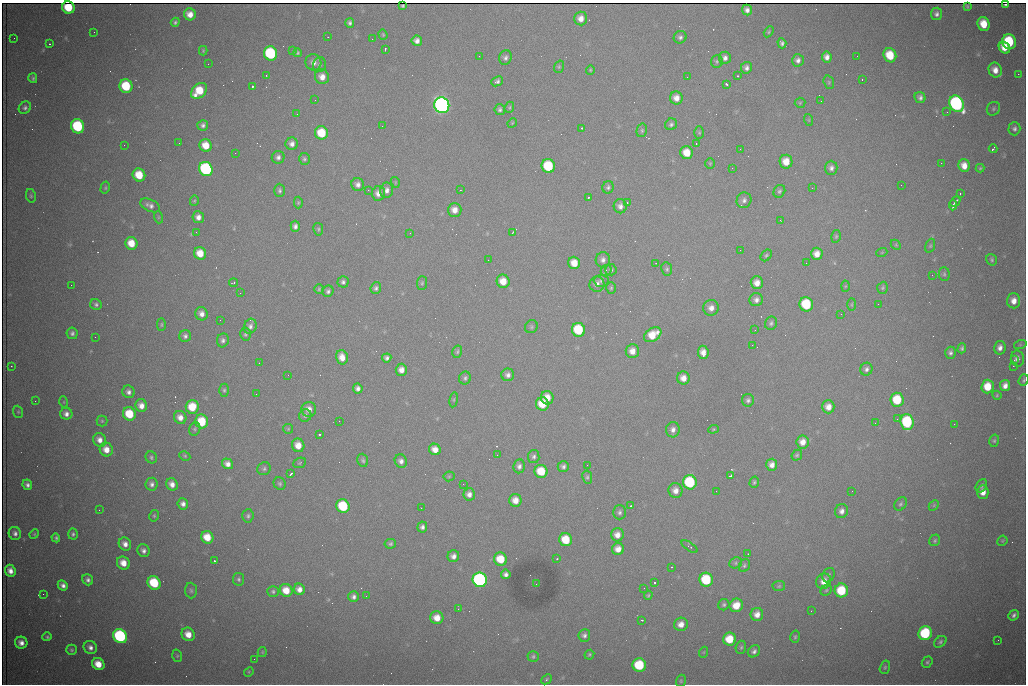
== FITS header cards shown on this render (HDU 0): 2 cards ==
NAXIS1  =                 1024 /fastest changing axis
NAXIS2  =                  682 /next to fastest changing axis

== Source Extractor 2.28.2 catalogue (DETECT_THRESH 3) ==
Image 1024 x 682 px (HDU 0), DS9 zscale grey, 1 PNG px = 1 image px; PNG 1028 x 686 px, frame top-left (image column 1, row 682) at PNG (2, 3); each listed source drawn as its Kron ellipse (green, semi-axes under 4 px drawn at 4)
Background 2760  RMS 32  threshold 97.4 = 3 sigma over >= 5 px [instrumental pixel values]
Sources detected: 381; all 381 listed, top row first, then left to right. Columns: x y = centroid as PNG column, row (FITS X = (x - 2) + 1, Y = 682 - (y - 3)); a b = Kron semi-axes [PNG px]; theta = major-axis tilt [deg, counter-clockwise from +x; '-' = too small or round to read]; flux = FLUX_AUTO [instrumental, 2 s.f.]
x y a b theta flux
1005 5 3 2 - 2.6e+03
403 6 4 3 - 3.9e+03
967 6 4 3 - 1.4e+03
68 7 6 6 - 6.8e+04
747 10 5 5 - 9.4e+03
190 14 6 5 - 2.1e+04
936 14 6 5 - 7.3e+03
581 18 7 6 - 1.7e+04
175 22 4 4 - 4.4e+03
350 23 5 4 - 5.7e+03
984 24 7 6 - 4.3e+04
94 32 2 2 - 1.2e+03
769 32 6 4 59 3.0e+03
383 34 5 4 - 2.6e+03
328 37 2 2 - 1.0e+03
680 37 6 6 - 6.0e+03
14 38 2 2 - 1.2e+03
372 39 2 2 - 9.1e+02
417 41 5 5 - 1.1e+04
1009 42 7 7 - 1.3e+05
782 43 5 4 - 5.6e+03
49 44 3 2 - 1.8e+03
1004 48 6 5 - 2.7e+04
385 49 3 2 - 1.9e+03
293 50 3 3 - 1.6e+03
203 51 5 4 - 2.4e+03
271 53 7 6 - 2.3e+05
298 53 4 4 - 3.8e+03
890 55 7 6 - 6.4e+04
479 56 2 2 - 1.2e+03
857 56 3 2 - 1.8e+03
827 57 5 5 - 1.2e+04
505 58 7 6 - 7.1e+03
725 58 6 6 - 9.1e+03
798 60 6 6 - 9.0e+03
717 61 6 6 - 4.5e+03
313 62 8 8 - 1.4e+04
208 64 2 2 - 2.9e+03
319 65 7 6 - 5.6e+03
559 67 6 5 - 3.4e+03
746 68 6 5 - 8.2e+03
590 70 4 4 - 2.5e+03
995 70 7 6 - 2.1e+04
1018 74 2 2 - 1.5e+04
266 75 2 2 - 1.7e+03
738 76 3 2 - 4.2e+03
322 77 7 7 - 1.9e+04
687 77 2 2 - 1.1e+03
33 78 5 4 - 4.0e+03
862 79 3 2 - 5.5e+03
497 81 6 4 24 6.4e+03
829 82 7 5 -71 3.7e+03
727 84 4 3 - 4.7e+03
126 86 7 6 - 9.4e+04
252 86 3 3 - 8.9e+04
199 91 9 6 44 5.9e+04
920 97 6 5 - 7.3e+03
676 98 6 6 - 1.8e+04
315 100 2 2 - 9.1e+02
821 101 2 2 - 1.6e+03
800 103 5 5 - 2.8e+03
956 104 8 7 - 5.6e+05
442 105 8 7 - 1.1e+06
509 107 6 4 69 3.0e+03
25 108 6 5 - 6.1e+03
500 109 5 5 - 5.1e+03
993 109 7 6 - 4.8e+03
947 112 2 2 - 3.3e+03
297 114 3 2 - 2.8e+03
809 120 6 4 -72 2.1e+03
512 123 5 4 - 2.2e+03
671 124 6 5 - 5.3e+03
203 125 5 5 - 6.6e+03
78 126 7 6 - 1.8e+05
382 126 3 2 - 1.6e+03
582 128 3 3 - 3.5e+03
1014 129 7 6 - 6.7e+03
642 130 7 5 77 4.2e+03
321 133 7 6 - 6.5e+04
699 133 6 5 - 3.5e+03
179 143 2 2 - 3.9e+03
292 144 6 6 - 1.1e+04
696 144 2 2 - 1.6e+03
124 145 2 2 - 1.7e+03
206 145 6 6 - 3.6e+04
740 149 2 2 - 2.8e+03
993 149 4 2 - 3.8e+03
235 153 2 2 - 1.3e+03
687 153 6 6 - 3.8e+04
278 157 6 6 - 8.2e+03
304 159 6 5 - 4.6e+03
786 162 7 6 - 3.1e+04
710 163 5 4 - 2.8e+03
941 163 2 2 - 1.1e+03
548 166 7 6 - 1.3e+05
964 166 6 5 - 2.3e+04
732 168 2 2 - 8.4e+02
831 168 7 6 - 8.6e+03
980 168 4 4 - 3.0e+03
206 169 7 6 - 3.5e+05
139 175 7 6 - 5.5e+04
395 182 5 3 - 1.9e+03
358 184 6 6 - 9.7e+03
901 185 2 2 - 1.5e+03
608 187 6 5 - 4.9e+03
105 188 6 4 76 3.2e+03
812 188 3 2 - 3.1e+03
280 190 6 5 - 5.0e+03
368 190 2 2 - 9.0e+03
386 190 7 6 - 1.1e+04
460 190 2 2 - 1.3e+03
779 191 7 5 59 4.9e+03
378 193 7 6 - 1.6e+04
960 194 3 2 - 2.1e+03
31 196 7 5 -76 3.5e+03
588 197 3 2 - 6.7e+03
744 200 8 7 - 8.3e+03
194 201 5 4 - 2.6e+03
955 201 6 2 46 5.4e+03
298 203 6 4 89 3.0e+03
627 203 3 2 - 4.6e+03
150 205 10 6 -25 9.9e+03
953 205 5 2 - 5.8e+03
620 206 7 6 - 1.1e+04
455 210 7 7 - 1.9e+04
158 217 6 4 -72 2.7e+03
198 217 6 5 - 1.3e+04
780 220 3 2 - 2.4e+03
295 226 5 4 - 7.6e+03
318 229 6 5 - 3.7e+03
196 232 2 2 - 1.1e+03
513 232 4 3 - 1.7e+03
410 233 2 2 - 1.1e+03
836 236 6 5 - 3.4e+03
131 243 6 6 - 3.8e+04
896 245 5 4 - 2.8e+03
930 246 7 4 71 3.2e+03
740 250 2 2 - 8.9e+02
882 252 5 3 - 2.0e+03
200 253 6 6 - 3.5e+04
817 254 6 6 - 1.9e+04
766 255 6 4 50 3.7e+03
488 260 2 2 - 1.8e+03
603 260 7 7 - 8.9e+03
992 260 6 5 - 3.9e+03
574 263 6 6 - 3.0e+04
656 263 3 2 - 1.6e+03
806 263 2 2 - 9.9e+02
667 269 7 5 -81 4.5e+03
606 270 6 5 - 5.0e+03
611 270 5 5 - 4.3e+03
944 274 7 5 -88 4.1e+03
932 275 2 2 - 1.0e+03
503 281 7 6 - 3.0e+04
601 281 7 6 - 5.0e+03
343 282 5 5 - 6.1e+03
233 283 4 2 - 2.2e+03
422 283 7 5 87 3.7e+03
757 283 6 6 - 1.8e+04
597 284 8 7 - 1.3e+04
71 285 2 2 - 6.8e+03
845 286 5 3 - 2.4e+03
376 288 6 5 - 5.9e+03
611 288 6 5 - 3.3e+03
883 288 6 5 - 3.7e+03
319 289 5 5 - 3.2e+03
328 291 6 5 - 5.6e+03
240 293 2 2 - 8.5e+02
756 300 7 6 - 9.7e+03
1014 301 7 6 - 1.9e+04
96 304 6 5 - 5.6e+03
806 304 7 6 - 1.2e+05
852 304 6 3 89 2.5e+03
878 304 2 2 - 1.1e+03
711 308 8 8 - 1.5e+04
201 314 7 6 - 1.3e+04
841 314 3 2 - 2.5e+03
220 320 2 2 - 8.7e+02
771 323 7 6 - 5.3e+03
161 325 6 4 89 3.3e+03
250 326 7 6 - 8.5e+03
531 327 7 6 - 4.3e+03
578 330 7 6 - 1.2e+05
755 330 3 2 - 1.7e+03
72 333 5 5 - 6.4e+03
245 334 6 5 - 4.3e+03
653 335 9 6 33 4.3e+04
185 336 6 6 - 6.7e+03
95 337 2 2 - 8.0e+02
223 340 7 6 - 6.8e+03
752 345 2 2 - 4.3e+03
1020 345 6 4 19 2.7e+03
962 348 5 4 - 4.2e+03
1000 348 7 5 79 1.1e+04
632 351 7 6 - 1.9e+04
457 352 6 4 75 3.8e+03
703 352 7 5 -82 1.7e+04
950 353 6 5 - 6.4e+03
342 357 7 5 -76 2.1e+04
387 358 4 4 - 6.6e+03
1017 359 8 6 -80 9.5e+03
1014 360 3 3 - 3.5e+03
259 363 3 2 - 1.9e+03
11 366 2 2 - 1.2e+03
1013 366 2 2 - 2.2e+04
866 369 6 6 - 7.0e+03
401 370 6 5 - 1.6e+04
288 375 2 2 - 1.5e+03
508 375 6 6 - 8.9e+03
465 378 6 6 - 5.3e+03
683 378 6 6 - 1.8e+04
1024 380 6 4 68 3.8e+03
1005 386 6 5 - 1.3e+04
987 387 7 6 - 4.6e+04
358 388 5 4 - 8.6e+03
224 390 6 5 - 4.1e+03
128 392 6 6 - 8.6e+03
256 394 3 2 - 1.6e+03
997 395 5 4 - 2.6e+03
547 398 7 6 - 2.8e+04
454 400 7 4 82 2.6e+03
748 400 6 6 - 6.0e+03
897 400 7 6 - 7.8e+04
35 401 2 2 - 1.7e+03
64 402 5 3 - 2.1e+03
542 404 7 6 - 5.0e+04
141 406 6 6 - 1.7e+04
192 407 7 6 - 5.2e+04
828 407 6 6 - 1.9e+04
309 409 7 7 - 1.8e+04
18 412 6 5 - 3.3e+03
66 414 6 6 - 1.1e+04
129 414 7 6 - 6.8e+04
305 416 6 6 - 5.5e+03
180 417 7 6 - 1.7e+04
897 419 3 3 - 1.4e+03
102 421 5 5 - 3.2e+03
202 421 7 6 - 7.0e+04
339 421 2 2 - 1.2e+03
907 422 8 6 -87 1.9e+05
875 423 2 2 - 1.8e+03
954 424 2 2 - 9.7e+03
195 429 7 5 76 4.5e+03
288 429 5 5 - 2.6e+03
713 429 5 4 - 2.5e+03
673 430 8 6 77 1.1e+04
319 434 3 3 - 3.6e+03
99 440 7 6 - 1.4e+04
994 441 6 5 - 3.6e+03
803 442 6 6 - 1.9e+04
298 445 7 6 - 2.6e+04
435 449 6 5 - 1.9e+04
106 450 7 6 - 2.3e+04
497 455 2 2 - 9.7e+02
797 455 5 5 - 4.0e+03
185 456 5 4 - 3.2e+03
151 457 6 5 - 4.3e+03
534 457 7 5 83 5.9e+03
363 460 7 5 -71 4.8e+03
401 461 7 6 - 9.5e+03
300 463 6 5 - 3.3e+03
227 464 6 5 - 1.3e+04
587 465 2 2 - 5.3e+03
772 465 6 5 - 1.4e+04
519 466 7 5 81 7.9e+03
563 466 5 5 - 6.5e+03
264 469 7 6 - 5.2e+03
541 471 6 6 - 6.0e+04
291 474 4 2 - 2.7e+03
449 476 5 5 - 2.7e+03
731 476 4 2 - 3.5e+03
587 477 7 5 -82 4.1e+03
690 482 7 7 - 1.7e+05
754 482 6 4 73 3.8e+03
280 483 6 6 - 4.2e+03
152 484 6 6 - 8.1e+03
172 484 6 5 - 1.5e+04
463 484 2 2 - 1.3e+03
27 485 5 4 - 7.4e+03
981 486 7 5 58 5.3e+03
675 491 7 7 - 1.5e+04
716 491 2 2 - 2.0e+03
852 491 2 2 - 1.5e+03
983 492 7 5 -89 1.8e+04
469 494 6 5 - 1.2e+04
515 500 6 6 - 2.1e+04
183 504 5 5 - 1.0e+04
901 504 7 5 49 4.9e+03
934 505 6 4 47 2.9e+03
343 506 7 6 - 1.2e+05
630 506 3 2 - 4.8e+03
421 508 2 2 - 1.0e+03
99 510 2 2 - 1.2e+03
842 511 7 6 - 1.1e+04
619 512 7 6 - 6.4e+03
154 516 6 4 77 2.9e+03
248 516 6 5 - 5.1e+03
422 527 5 5 - 7.3e+03
15 533 7 6 - 9.3e+03
34 534 5 4 - 2.6e+03
73 534 5 5 - 4.8e+03
617 535 6 6 - 1.7e+04
207 537 6 6 - 4.0e+04
56 538 4 4 - 4.1e+03
566 540 6 6 - 5.9e+04
935 540 6 5 - 3.9e+03
1002 541 5 4 - 2.5e+03
125 544 7 6 - 1.4e+04
390 544 6 5 - 4.7e+03
690 547 9 2 -35 2.1e+03
618 549 6 6 - 1.9e+04
143 551 6 6 - 8.3e+03
748 554 3 2 - 1.8e+03
453 556 6 6 - 1.1e+04
500 559 7 6 - 5.0e+04
557 559 3 2 - 5.8e+03
214 561 3 2 - 2.8e+03
123 563 7 6 - 2.6e+04
736 563 6 5 - 4.1e+03
744 566 7 5 61 4.3e+03
671 567 3 2 - 3.3e+03
10 571 6 5 - 1.5e+04
506 574 5 5 - 8.5e+03
829 575 7 5 64 5.5e+03
238 579 6 5 - 4.8e+03
88 580 6 5 - 7.4e+03
480 580 7 7 - 5.7e+05
706 580 7 6 - 1.1e+05
824 581 8 7 - 2.1e+04
154 583 7 6 - 1.0e+05
654 583 3 3 - 1.0e+05
536 584 2 2 - 1.1e+03
63 585 5 4 - 9.7e+03
779 586 6 5 - 3.2e+03
644 588 2 2 - 1.1e+03
299 589 6 5 - 1.4e+04
286 590 6 6 - 3.4e+04
826 590 6 5 - 3.5e+03
841 590 7 6 - 8.9e+04
191 591 8 6 -86 6.0e+03
273 591 6 5 - 4.4e+03
43 594 2 2 - 3.0e+03
648 595 4 3 - 2.6e+03
366 596 2 2 - 9.8e+02
354 597 5 5 - 7.8e+03
724 605 6 5 - 4.5e+03
736 605 7 6 - 3.1e+04
458 609 3 3 - 1.7e+03
811 611 3 2 - 2.1e+03
757 614 6 6 - 1.7e+04
1014 615 6 4 40 6.4e+03
437 618 6 6 - 2.6e+04
642 620 3 2 - 2.7e+03
681 624 7 6 - 1.9e+04
925 633 7 6 - 1.7e+05
188 634 7 6 - 2.8e+04
584 635 6 6 - 7.0e+03
120 636 7 6 - 3.5e+05
47 637 5 4 - 3.7e+03
795 637 6 4 75 3.6e+03
729 639 6 6 - 5.2e+04
998 640 2 2 - 1.3e+03
940 642 7 5 41 4.7e+03
21 643 6 6 - 1.4e+04
90 647 7 6 - 1.1e+04
741 647 7 5 73 3.9e+03
72 650 5 5 - 4.1e+03
754 651 7 5 41 6.8e+03
262 652 5 4 - 2.5e+03
704 652 5 3 - 2.0e+03
589 655 5 4 - 3.5e+03
177 656 6 5 - 3.1e+03
533 657 6 5 - 4.1e+03
254 659 2 2 - 5.5e+03
927 662 6 5 - 3.9e+03
98 664 6 5 - 3.4e+04
639 665 7 6 - 1.1e+05
885 667 7 5 74 3.7e+03
249 672 5 4 - 2.5e+03
546 679 6 4 43 2.9e+03
681 681 6 4 71 3.1e+03
At the frame edge (FLAGS 8, measured only in part): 1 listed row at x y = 1024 380